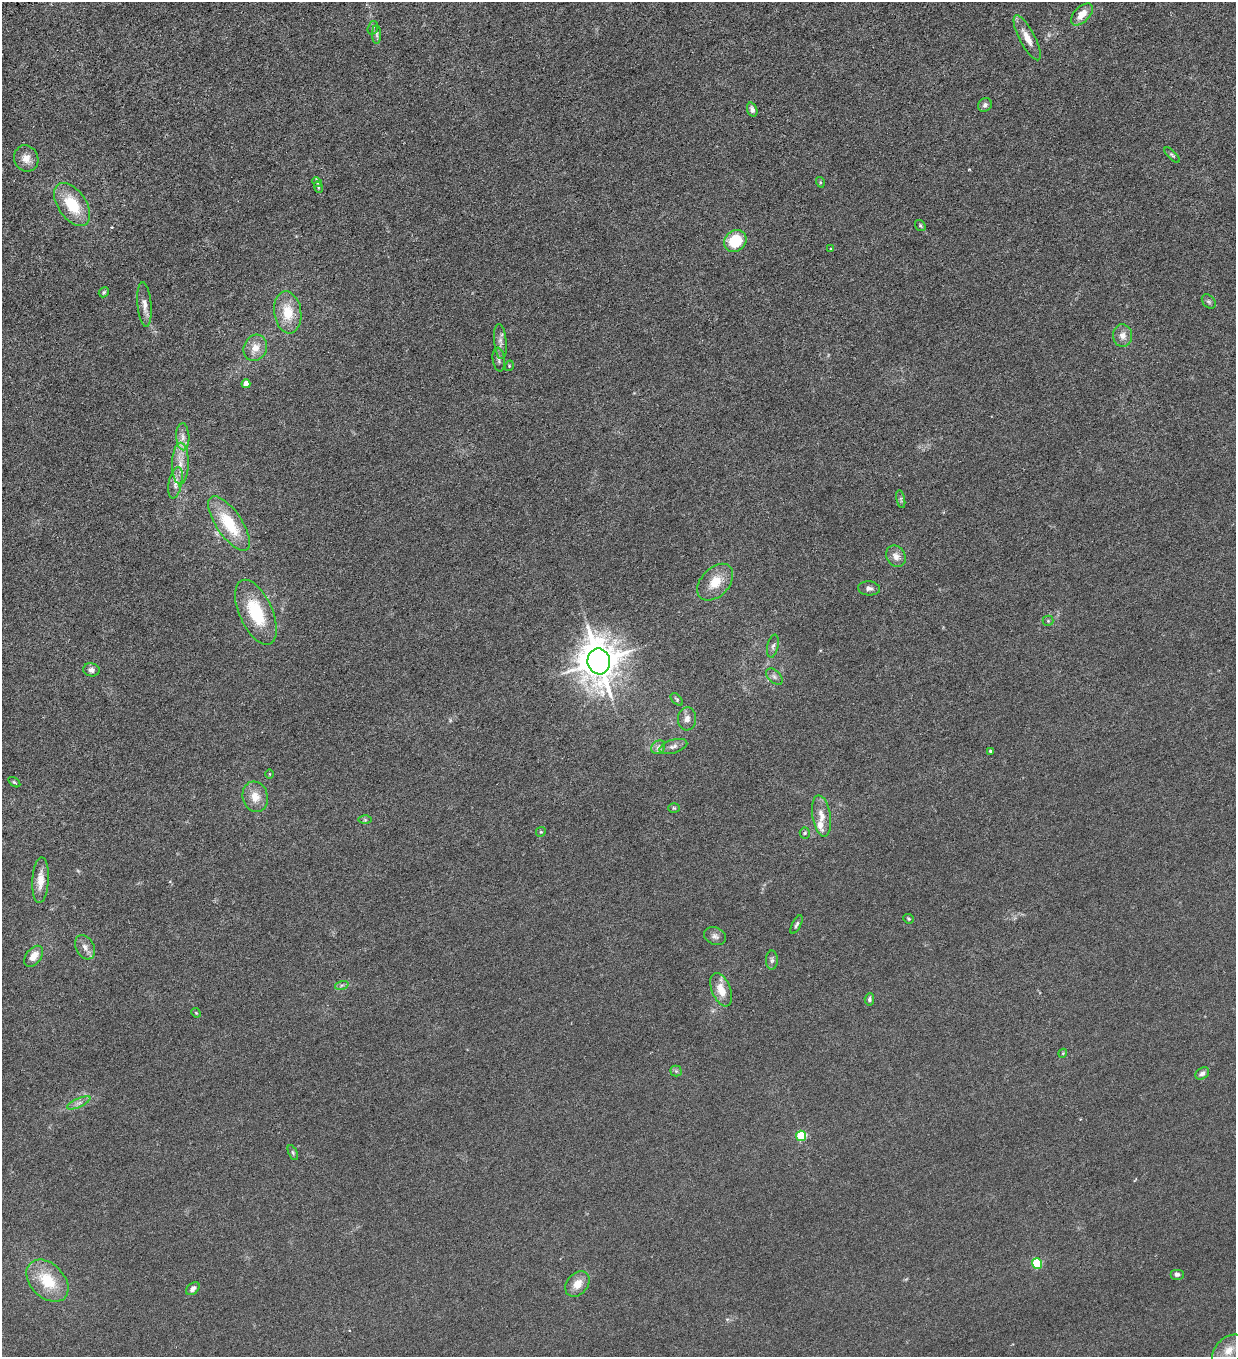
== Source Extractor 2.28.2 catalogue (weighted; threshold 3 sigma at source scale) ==
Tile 11 of 4 x 4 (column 3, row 3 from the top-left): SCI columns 2751-3984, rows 1356-2710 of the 5372 x 5421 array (HDU 1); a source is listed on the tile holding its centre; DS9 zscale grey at full resolution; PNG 1238 x 1359 px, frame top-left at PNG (2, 2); each listed source drawn as its Kron ellipse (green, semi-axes under 4 px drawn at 4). Shown black and unused: <1% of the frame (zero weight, under 3 of 6 exposures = <1% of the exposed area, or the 3 px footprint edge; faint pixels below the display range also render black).
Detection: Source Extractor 2.28.2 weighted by HDU 2 'WHT'; one run over the whole footprint, this tile lists its part. Background 0.0136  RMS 0.0032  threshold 0.0131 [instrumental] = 3 sigma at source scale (4.09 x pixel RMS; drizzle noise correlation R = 1.36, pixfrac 0.8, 0.05/0.05 arcsec/px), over >= 5 px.
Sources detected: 78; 2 too faint to see at this stretch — neither listed nor drawn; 1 inside a brighter listed object's ellipse — not listed separately; the other 75 listed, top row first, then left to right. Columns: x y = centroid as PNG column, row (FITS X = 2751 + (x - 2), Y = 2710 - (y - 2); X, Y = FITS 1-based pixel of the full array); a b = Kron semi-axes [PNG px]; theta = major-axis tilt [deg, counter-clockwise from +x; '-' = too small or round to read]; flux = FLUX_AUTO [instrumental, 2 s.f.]
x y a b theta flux
1082 14 13 7 45 3.5
373 28 7 5 71 0.56
377 35 9 4 -90 0.73
1027 38 25 8 -62 3.5
985 105 7 6 - 0.84
752 110 7 5 -71 1.1
1172 155 10 4 -44 0.51
26 158 13 12 - 2.7
317 182 5 4 - 0.4
820 182 5 3 - 0.29
318 187 6 3 -72 0.31
72 205 24 14 -55 10
920 225 6 4 -55 0.43
735 241 12 10 40 12
831 249 4 4 - 0.31
104 292 5 4 - 0.45
1209 301 8 5 -47 0.6
144 305 22 7 -85 2.3
288 312 21 13 -82 7.3
1123 336 11 9 -84 2.1
500 341 17 6 -85 1.5
255 348 13 11 65 3.2
499 359 12 6 -82 0.89
509 366 5 3 - 0.26
246 384 4 4 - 2.8
183 437 13 6 -87 1.6
180 464 21 8 89 3.5
175 483 16 6 78 1.9
901 499 9 3 -78 0.51
229 523 32 12 -56 12
896 556 11 9 -58 2.2
715 582 21 14 47 5.5
869 588 11 7 -3 1.1
256 612 35 16 -66 14
1048 621 5 5 - 0.39
773 646 11 5 77 0.92
599 661 13 11 -80 770
91 670 8 6 -13 1.1
774 677 10 6 -45 0.85
677 699 7 4 -46 0.44
687 719 11 9 86 1.5
673 746 14 6 17 1.4
658 747 8 6 44 0.96
990 751 4 3 - 0.42
270 774 4 3 - 0.24
14 782 7 3 -35 0.33
255 797 15 12 -74 3.7
674 808 6 5 - 0.39
822 816 21 9 -81 3.1
365 820 6 4 -1 0.43
541 832 5 4 - 0.33
805 833 5 5 - 0.4
41 880 23 8 87 3.8
908 919 5 4 - 0.35
796 925 10 4 62 0.6
715 936 11 8 -23 1.1
85 947 13 9 -62 1.7
33 956 12 7 52 2.9
772 960 9 6 90 0.81
342 985 7 4 18 0.62
721 990 18 9 -68 4.2
869 999 6 4 86 0.51
196 1013 5 4 - 0.24
1063 1053 4 3 - 0.27
676 1071 5 5 - 0.51
1202 1073 7 5 33 1
79 1103 12 4 25 1.1
801 1136 5 5 - 17
293 1153 8 4 -64 0.47
1037 1263 5 5 - 16
1177 1274 7 5 0 0.78
47 1281 24 17 -45 10
577 1284 14 10 48 3.2
193 1289 8 5 42 1.2
1229 1350 19 13 42 4.1